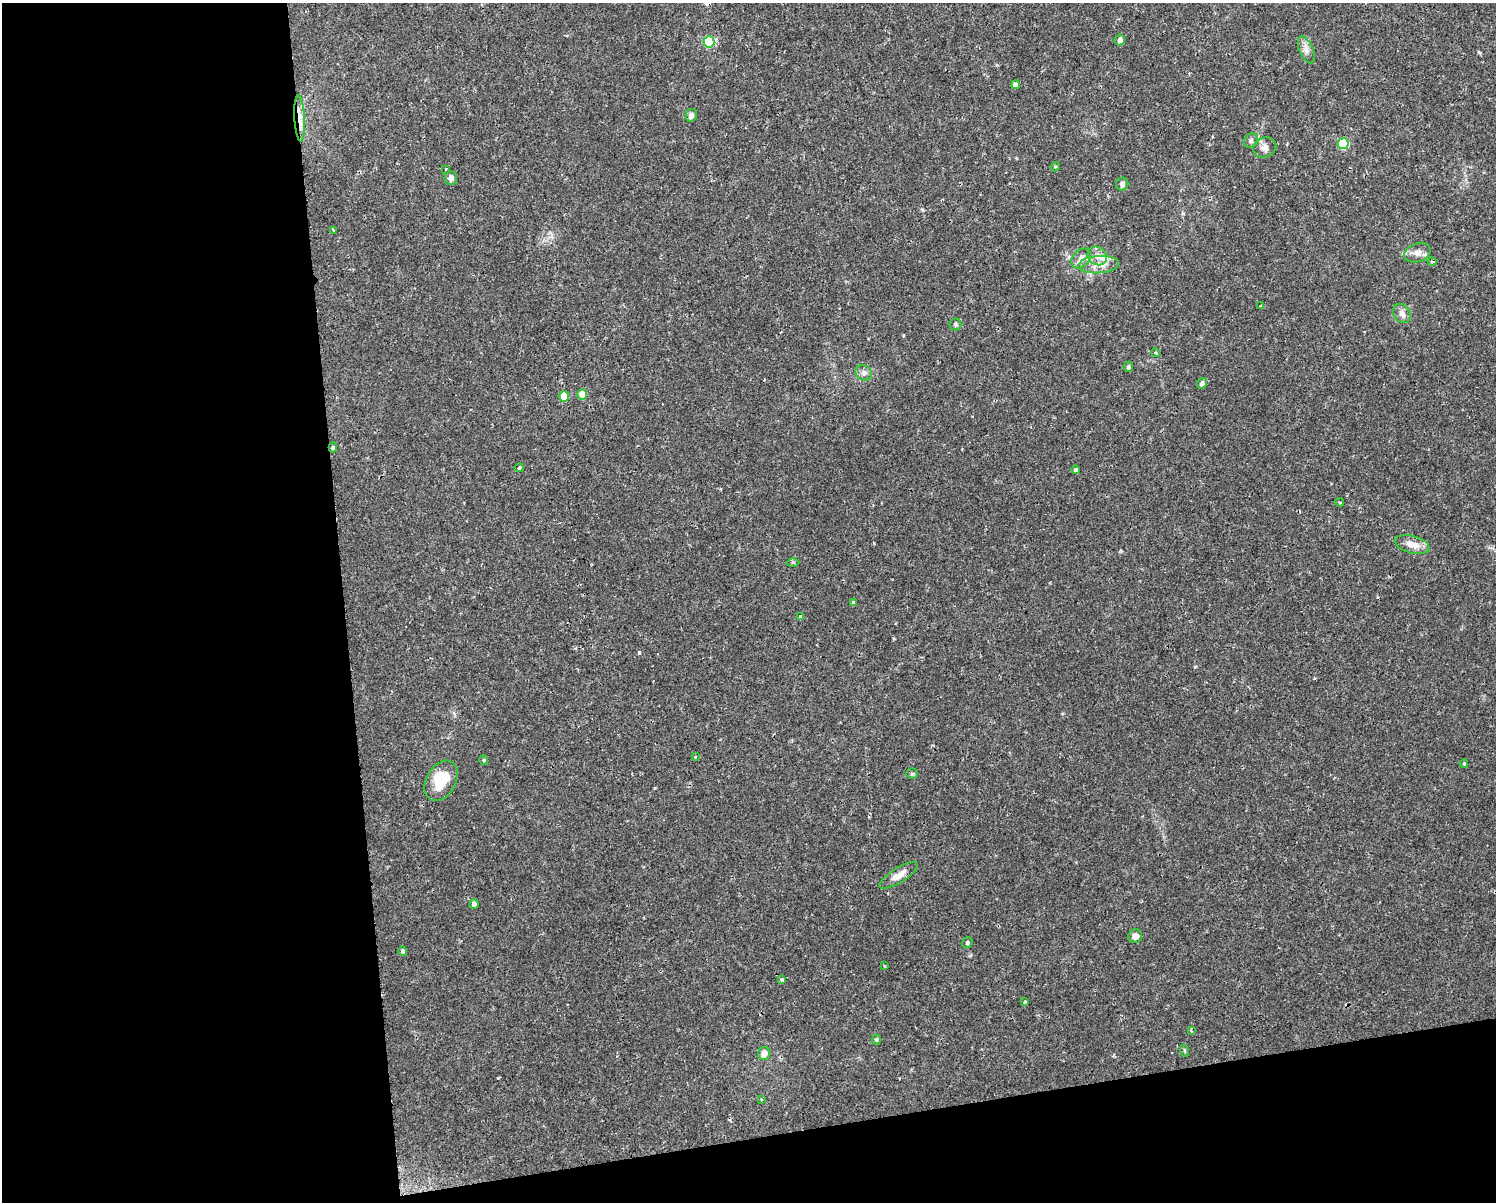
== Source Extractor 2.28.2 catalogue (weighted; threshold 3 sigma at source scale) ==
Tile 10 of 3 x 4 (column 1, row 4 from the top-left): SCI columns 67-1560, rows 1-1200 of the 4573 x 4799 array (HDU 1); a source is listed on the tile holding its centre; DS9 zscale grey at full resolution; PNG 1498 x 1204 px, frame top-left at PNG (2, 3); each listed source drawn as its Kron ellipse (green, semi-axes under 4 px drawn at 4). Shown black and unused: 29% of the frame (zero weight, under 2 of 3 exposures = <1% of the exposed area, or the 3 px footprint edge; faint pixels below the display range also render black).
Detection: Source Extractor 2.28.2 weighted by HDU 2 'WHT'; one run over the whole footprint, this tile lists its part. Background 0.0342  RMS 0.0031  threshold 0.0142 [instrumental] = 3 sigma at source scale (4.5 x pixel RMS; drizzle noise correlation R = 1.50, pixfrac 1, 0.0396/0.0396 arcsec/px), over >= 5 px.
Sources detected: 57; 2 cosmic-ray / hot-pixel residue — neither listed nor drawn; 1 inside a brighter listed object's ellipse — not listed separately; the other 54 listed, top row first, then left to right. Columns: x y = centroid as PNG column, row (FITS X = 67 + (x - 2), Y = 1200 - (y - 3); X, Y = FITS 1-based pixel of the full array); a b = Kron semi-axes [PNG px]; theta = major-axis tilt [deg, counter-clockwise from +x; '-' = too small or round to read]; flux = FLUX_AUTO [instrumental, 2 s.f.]
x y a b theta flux
1120 40 5 5 - 0.99
709 42 5 5 - 19
1306 50 14 7 -68 1.8
1015 85 4 4 - 1.8
691 115 6 5 - 1.3
300 118 23 5 -87 3.4
1251 141 8 6 55 0.75
1343 144 5 5 - 16
1265 147 12 10 21 1.7
1055 167 4 3 - 0.28
445 169 3 3 - 0.32
451 178 7 6 - 1.7
1122 184 6 6 - 1
334 230 3 2 - 0.48
1417 253 14 9 19 2.1
1097 256 10 8 -39 2
1081 258 11 8 47 1.7
1432 262 4 4 - 0.43
1098 265 20 8 4 3.7
1260 306 3 3 - 1.5
1402 313 10 8 -55 1.8
955 324 6 6 - 0.55
1156 353 4 3 - 0.39
1128 367 5 5 - 0.64
864 373 8 7 - 1.3
1202 383 5 5 - 1.1
582 394 5 5 - 4.5
564 397 5 4 - 8.1
333 447 5 4 - 0.57
519 468 5 4 - 0.39
1076 470 4 4 - 0.92
1339 502 5 3 - 0.35
1412 544 18 8 -15 3.7
793 563 6 4 -1 0.47
854 603 4 3 - 2
800 616 4 3 - 1.5
695 757 3 3 - 0.26
484 760 5 4 - 0.34
1464 764 4 4 - 0.29
912 774 6 5 - 0.47
441 781 21 14 61 9.1
899 875 22 7 32 2.9
474 904 5 4 - 1.2
1135 936 7 6 - 1.8
967 943 5 5 - 0.58
403 951 5 4 - 0.63
885 966 3 2 - 0.38
782 980 4 3 - 1.2
1025 1001 3 3 - 0.86
1191 1031 4 3 - 0.34
876 1039 5 3 - 0.43
1185 1051 6 3 -71 0.38
764 1054 7 6 - 2.4
761 1099 3 2 - 0.24
Overlapping masked pixels (flux is a lower limit): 1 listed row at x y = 300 118
Unlisted compact peaks at least as high as the median listed source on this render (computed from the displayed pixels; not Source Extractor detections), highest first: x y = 639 652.